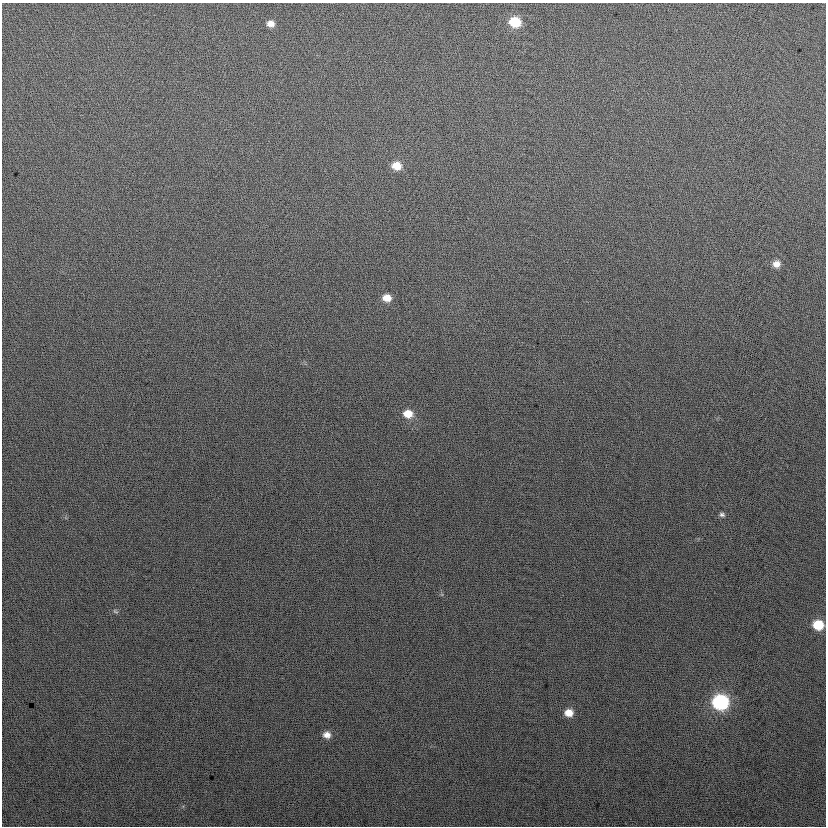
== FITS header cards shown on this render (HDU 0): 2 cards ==
NAXIS1  =                  824
NAXIS2  =                  824

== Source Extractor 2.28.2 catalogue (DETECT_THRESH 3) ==
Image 824 x 824 px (HDU 0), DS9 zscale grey, 1 PNG px = 1 image px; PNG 828 x 828 px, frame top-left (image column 1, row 824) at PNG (2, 3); no overlay
Background 24.6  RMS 14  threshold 42.6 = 3 sigma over >= 5 px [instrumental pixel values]
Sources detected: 12; all 12 listed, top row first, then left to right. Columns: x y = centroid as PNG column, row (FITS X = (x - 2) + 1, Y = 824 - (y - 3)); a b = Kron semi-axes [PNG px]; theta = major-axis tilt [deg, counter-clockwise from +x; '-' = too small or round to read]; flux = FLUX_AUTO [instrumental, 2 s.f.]
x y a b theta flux
515 22 9 8 - 33000
271 24 8 7 - 6600
397 166 9 8 - 15000
776 264 9 8 - 7500
387 298 9 7 -7 10000
408 414 10 8 -11 13000
722 515 7 6 - 2400
115 611 8 5 -30 1600
818 625 8 7 - 28000
720 702 10 9 - 150000
569 713 9 7 2 10000
327 735 9 8 - 6800